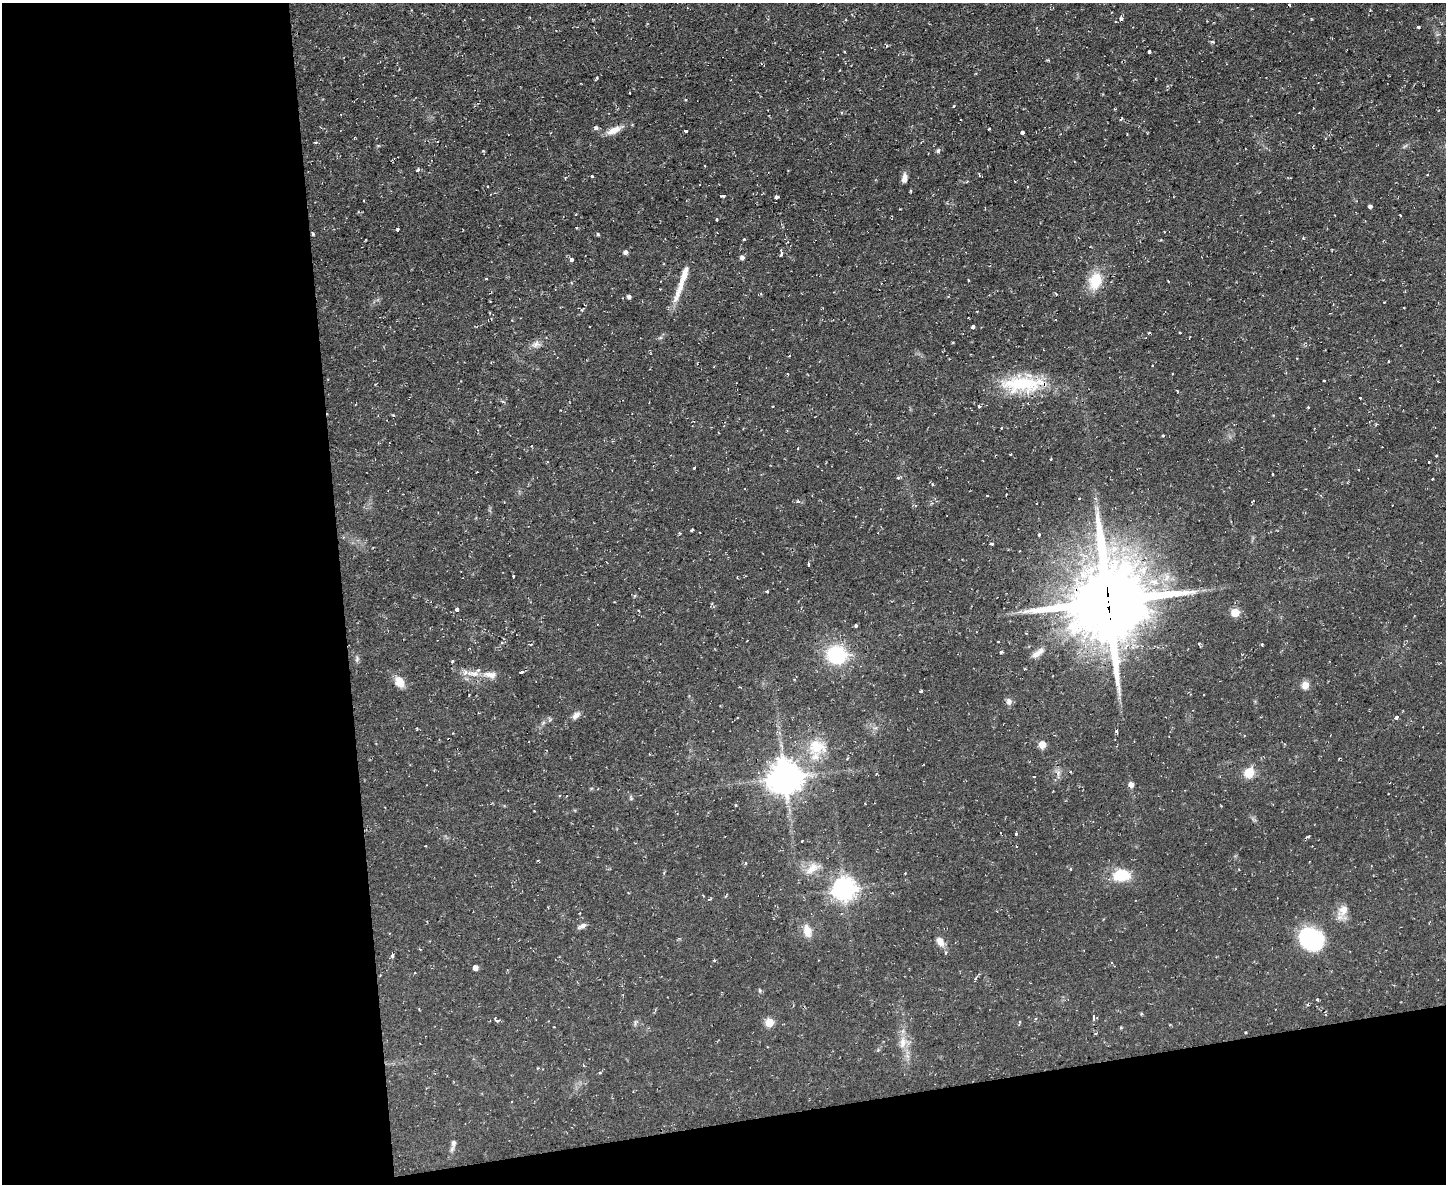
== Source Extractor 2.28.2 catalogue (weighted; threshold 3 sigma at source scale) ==
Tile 10 of 3 x 4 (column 1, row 4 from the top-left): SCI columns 131-1574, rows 2-1183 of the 4703 x 4729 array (HDU 1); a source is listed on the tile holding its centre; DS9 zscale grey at full resolution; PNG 1448 x 1186 px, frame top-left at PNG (2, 3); no overlay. Shown black and unused: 29% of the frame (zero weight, under 2 of 3 exposures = <1% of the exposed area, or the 3 px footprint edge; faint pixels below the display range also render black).
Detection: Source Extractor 2.28.2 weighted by HDU 2 'WHT'; one run over the whole footprint, this tile lists its part. Background 0.0596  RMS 0.0061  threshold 0.0276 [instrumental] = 3 sigma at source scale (4.5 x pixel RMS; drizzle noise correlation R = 1.50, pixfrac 1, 0.05/0.05 arcsec/px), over >= 5 px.
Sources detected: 132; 12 cosmic-ray / hot-pixel residue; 2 long thin detections or spike segments (spike, bleed or trail) — not listed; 4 inside a brighter listed object's ellipse — not listed separately; the other 114 listed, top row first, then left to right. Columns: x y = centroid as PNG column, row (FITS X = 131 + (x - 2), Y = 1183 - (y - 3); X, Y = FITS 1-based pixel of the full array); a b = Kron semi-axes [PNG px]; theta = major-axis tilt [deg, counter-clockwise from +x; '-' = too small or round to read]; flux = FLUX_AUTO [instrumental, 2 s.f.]
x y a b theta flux
1289 5 3 2 - 0.79
1121 19 5 3 - 0.91
1419 27 3 3 - 4.2
1212 42 4 3 - 1.2
1149 51 4 3 - 5.7
596 78 3 3 - 0.89
953 106 3 3 - 0.91
596 128 6 6 - 1.2
989 128 3 2 - 0.57
613 130 20 8 29 6
686 131 3 2 - 0.94
1023 132 3 3 - 6.8
938 151 6 5 - 1
418 170 5 3 - 1.1
592 176 3 3 - 3.1
904 178 9 6 85 3.4
1027 187 2 2 - 0.46
910 191 4 3 - 0.65
723 196 4 3 - 1.2
776 197 4 3 - 4.9
364 201 3 2 - 0.67
1370 206 4 3 - 1.6
398 229 3 3 - 2.5
598 234 5 4 - 0.59
626 252 5 5 - 1.7
781 252 6 3 -89 1.8
742 257 5 4 - 1.9
572 260 4 3 - 2.9
486 279 3 3 - 0.66
968 280 3 2 - 0.72
1095 281 23 17 74 14
1168 281 3 2 - 0.47
629 296 5 4 - 1.6
1404 308 2 2 - 0.48
491 319 6 4 32 1
973 327 4 4 - 2.5
536 344 12 8 34 3.2
1388 361 3 2 - 0.6
1152 365 3 2 - 0.44
1324 380 3 3 - 1.2
1022 384 59 19 2 38
1360 398 3 2 - 0.91
979 406 3 3 - 1.6
1308 407 3 2 - 0.72
1376 424 3 3 - 0.59
1001 428 3 2 - 0.45
1163 435 3 3 - 1.4
1051 459 3 2 - 0.54
1429 462 3 2 - 0.74
694 468 3 2 - 0.65
1273 474 3 2 - 0.86
898 478 4 3 - 0.74
1432 479 3 2 - 0.71
987 495 3 3 - 1.1
798 501 4 4 - 1
1036 503 3 2 - 0.74
692 530 4 3 - 0.92
1039 534 3 3 - 1.7
991 544 4 3 - 2.1
808 565 4 3 - 2.7
513 577 3 3 - 9.4
767 591 3 3 - 1
1108 601 27 25 83 5300
457 609 3 3 - 4.3
1235 612 5 5 - 18
856 626 3 3 - 1.4
998 641 3 2 - 0.5
1199 644 4 4 - 0.88
1262 644 3 3 - 1.2
1000 652 3 3 - 1.3
837 655 16 14 -15 45
1025 669 4 3 - 0.71
522 672 4 2 - 2.9
473 674 20 6 -6 5.6
400 682 14 10 -61 6.6
1305 685 10 9 - 3.8
921 691 3 3 - 1.7
1203 695 3 2 - 0.42
1009 701 9 7 90 2.4
576 715 11 7 40 2.6
1396 718 3 3 - 7.7
1116 731 4 3 - 1.4
1042 744 5 5 - 8.1
816 746 25 19 -13 17
1249 772 8 7 - 13
1058 773 7 4 73 1.6
1034 776 3 3 - 1.1
785 777 10 10 - 1200
1131 784 5 4 - 3.9
631 798 6 4 48 0.81
736 805 3 2 - 0.61
1001 832 3 2 - 0.64
1016 834 3 3 - 0.85
1308 837 5 3 - 0.7
425 846 2 2 - 0.54
746 863 4 3 - 1.1
812 868 20 10 42 6.9
1070 869 3 3 - 0.79
1122 875 19 13 5 17
844 889 8 7 - 440
726 896 5 3 - 0.54
1343 910 15 11 54 6.4
582 926 11 5 29 2.1
807 930 15 9 -77 6.3
1310 938 22 18 -29 59
940 942 13 8 -57 3.9
392 955 5 3 - 1.9
475 968 4 4 - 3.4
1094 1018 5 3 - 2.2
496 1020 7 5 -29 1.4
769 1022 5 5 - 21
903 1043 17 9 81 6.3
583 1065 4 2 - 0.51
453 1143 10 6 81 2.1
Overlapping masked pixels (flux is a lower limit): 2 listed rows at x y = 1022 384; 1108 601
Unlisted compact peaks at least as high as the median listed source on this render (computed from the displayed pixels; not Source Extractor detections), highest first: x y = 452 661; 393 415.